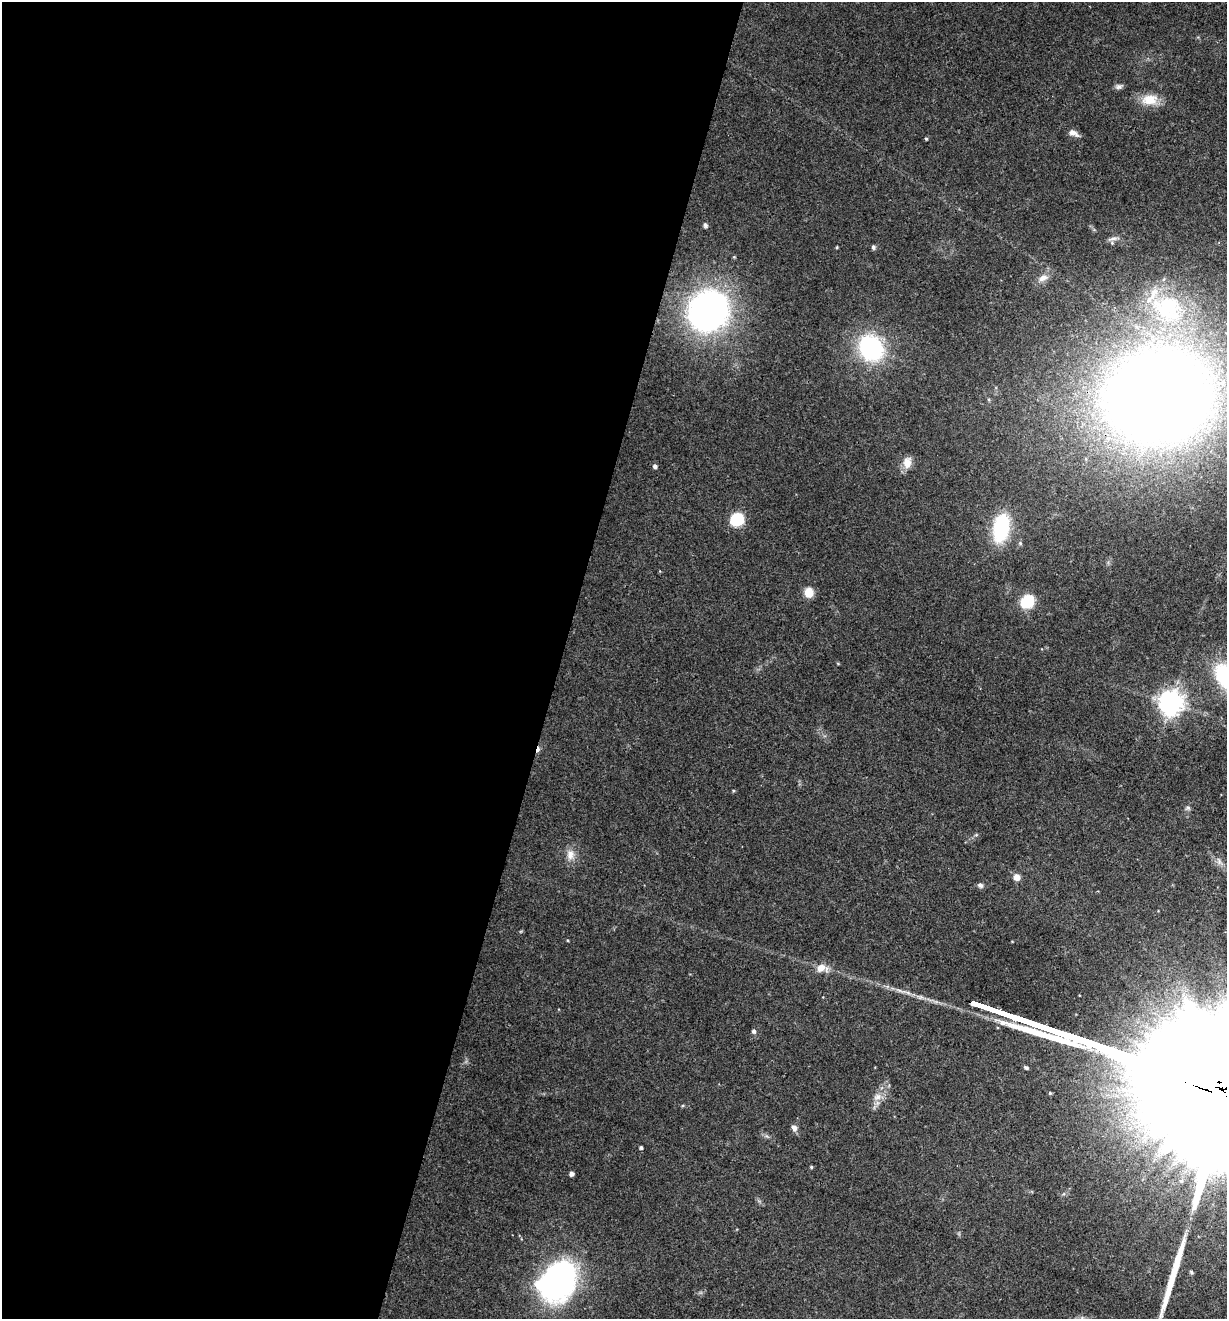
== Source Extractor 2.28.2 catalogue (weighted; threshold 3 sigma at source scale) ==
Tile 5 of 4 x 4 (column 1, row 2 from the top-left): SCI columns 130-1354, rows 2634-3950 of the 5284 x 5266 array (HDU 1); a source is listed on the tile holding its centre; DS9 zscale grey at full resolution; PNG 1229 x 1321 px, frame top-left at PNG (2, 2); no overlay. Shown black and unused: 46% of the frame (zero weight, under 3 of 4 exposures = <1% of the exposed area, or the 3 px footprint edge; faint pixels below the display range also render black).
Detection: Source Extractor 2.28.2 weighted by HDU 2 'WHT'; one run over the whole footprint, this tile lists its part. Background 0.19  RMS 0.0053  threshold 0.0238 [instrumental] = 3 sigma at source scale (4.5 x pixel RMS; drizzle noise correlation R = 1.50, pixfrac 1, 0.05/0.05 arcsec/px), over >= 5 px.
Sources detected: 48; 1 cosmic-ray / hot-pixel residue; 1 long thin detection or spike segment (spike, bleed or trail) — not listed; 1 inside a brighter listed object's ellipse — not listed separately; the other 45 listed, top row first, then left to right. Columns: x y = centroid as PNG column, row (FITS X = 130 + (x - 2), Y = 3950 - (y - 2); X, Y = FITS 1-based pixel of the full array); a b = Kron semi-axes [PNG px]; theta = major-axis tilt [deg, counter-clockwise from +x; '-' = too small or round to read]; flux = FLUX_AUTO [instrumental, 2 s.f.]
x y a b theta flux
1119 86 9 7 12 1.6
1150 100 23 14 4 9.5
1073 133 13 6 -26 2.9
926 139 4 3 - 0.65
705 225 6 5 - 1.1
1112 239 15 5 16 2.3
837 247 5 3 - 0.44
873 247 6 5 - 1
1043 278 13 8 27 4.1
1168 308 45 37 -35 59
708 311 32 28 48 200
871 348 28 23 -54 59
1159 397 70 59 13 1200
907 462 15 10 81 5.2
655 466 4 4 - 1.7
737 519 13 12 - 17
1001 528 29 15 79 41
1020 543 5 5 - 0.99
809 593 10 9 - 6.5
1027 602 13 11 45 18
838 664 5 3 - 0.47
1225 677 32 20 -60 40
1171 703 8 8 - 530
733 791 4 3 - 0.55
1188 808 6 6 - 1.1
570 854 15 11 -90 5
1219 861 12 5 -65 2.1
1017 877 7 7 - 3.9
980 885 8 6 -25 1.5
567 940 4 3 - 0.46
821 968 14 9 10 5.5
992 1009 27 3 -19 2000
1018 1018 23 3 -18 1800
1045 1028 23 3 -19 2000
754 1031 5 4 - 1.4
1026 1068 6 5 - 0.86
1050 1093 4 4 - 0.69
877 1097 13 8 30 4.2
794 1128 9 6 -59 2.3
641 1147 3 3 - 1.1
811 1167 4 3 - 0.67
571 1174 4 4 - 2.5
1176 1263 63 8 72 19
1191 1272 5 4 - 0.78
557 1282 36 28 50 170
Overlapping masked pixels (flux is a lower limit): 1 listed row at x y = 1159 397
Isophote crosses this tile's border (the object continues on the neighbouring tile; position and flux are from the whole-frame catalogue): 1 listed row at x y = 1225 677